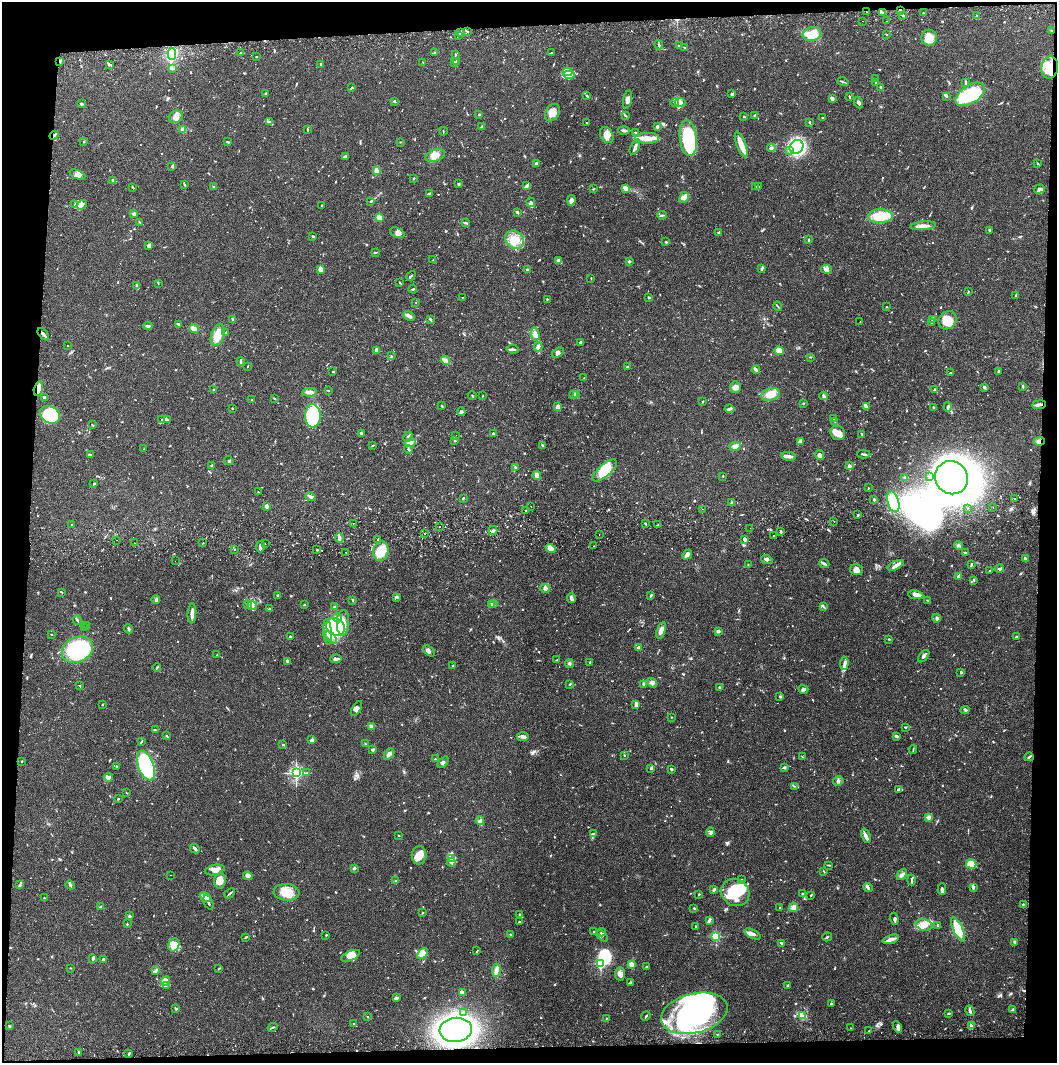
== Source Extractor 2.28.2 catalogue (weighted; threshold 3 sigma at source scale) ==
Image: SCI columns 4-4223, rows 57-4300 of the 4230 x 4358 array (HDU 1 of 3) = the unmasked area's bounding box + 8 px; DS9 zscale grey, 4 x 4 block average (1 PNG px = mean of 4 x 4 image px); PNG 1059 x 1065 px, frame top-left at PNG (2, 2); each listed source drawn as its Kron ellipse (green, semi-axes under 4 px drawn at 4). Shown black and unused: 8% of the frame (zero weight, under 2 of 3 exposures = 3% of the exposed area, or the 3 px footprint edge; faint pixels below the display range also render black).
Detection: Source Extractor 2.28.2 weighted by HDU 2 'WHT'. Background 0.0683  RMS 0.0049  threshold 0.0219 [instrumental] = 3 sigma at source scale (4.5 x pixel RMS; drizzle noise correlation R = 1.50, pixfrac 1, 0.05/0.05 arcsec/px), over >= 5 px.
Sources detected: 1222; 5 too faint to see at this stretch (4 x 4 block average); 16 inside a brighter object's white glare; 11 cosmic-ray / hot-pixel residue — neither listed nor drawn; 51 coinciding with a brighter row at this scale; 82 inside a brighter listed object's ellipse — not listed separately; of the other 1057, all 500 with FLUX_AUTO >= 1.66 (the completeness limit of this list) listed and drawn (557 fainter detections not listed), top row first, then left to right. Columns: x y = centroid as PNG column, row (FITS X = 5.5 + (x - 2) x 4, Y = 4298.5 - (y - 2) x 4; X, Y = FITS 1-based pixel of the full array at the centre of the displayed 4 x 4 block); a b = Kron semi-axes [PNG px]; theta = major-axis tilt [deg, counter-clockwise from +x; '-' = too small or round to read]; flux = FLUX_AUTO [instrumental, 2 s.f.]
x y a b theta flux
900 10 2 2 - 3
866 12 2 2 - 2.4
883 13 3 2 - 3.3
923 13 2 2 - 2
903 15 3 2 - 5.6
977 16 2 2 - 2.1
862 21 2 2 - 2.9
886 21 2 2 - 2.8
467 31 3 2 - 1.9
1052 31 2 2 - 7.9
460 32 2 2 - 9.4
812 34 9 7 18 75
887 34 2 2 - 1.8
458 36 2 2 - 2.2
929 38 8 8 - 32
659 45 4 2 - 3.7
680 46 3 2 - 2.7
684 48 2 2 - 2
434 52 3 2 - 2
241 53 3 2 - 2
551 53 2 2 - 2.5
172 54 6 4 90 65
455 55 3 2 - 2.2
257 56 2 2 - 2.2
60 61 3 2 - 4
457 61 4 2 - 3.1
423 62 2 2 - 2.4
454 62 3 2 - 2.7
110 64 3 2 - 3.8
321 64 3 2 - 3.1
1050 67 11 8 80 46
172 68 4 2 - 8.2
567 72 5 2 - 5.2
569 75 6 3 4 12
875 79 4 2 - 2.7
843 82 5 2 - 3.3
965 82 4 2 - 3.6
876 83 2 2 - 2.2
880 87 3 2 - 4
352 88 3 2 - 1.8
265 94 3 2 - 2.3
732 94 3 2 - 3
970 94 16 9 33 190
587 96 3 2 - 4
849 96 3 2 - 3.3
946 96 3 2 - 2.3
832 99 4 3 - 7.4
628 100 9 4 79 16
394 101 3 2 - 2.3
680 102 5 4 - 11
675 103 4 3 - 7
859 103 6 2 -67 6
81 104 3 3 - 3.2
552 113 9 6 58 32
479 114 2 2 - 2.3
755 115 3 2 - 2.3
625 116 3 2 - 2.5
744 116 3 2 - 1.9
176 117 7 6 - 20
823 118 2 2 - 4.9
269 122 4 2 - 3.8
809 122 2 2 - 2.8
587 123 3 2 - 1.7
657 126 3 3 - 5
481 127 4 2 - 3.7
183 130 2 2 - 88
307 130 3 2 - 1.7
624 130 5 2 - 6.8
443 131 4 2 - 1.9
636 133 4 2 - 4.8
54 135 5 2 - 4.4
607 135 8 6 -62 24
647 138 12 5 1 29
688 138 18 8 -83 190
84 142 2 2 - 1.7
227 142 3 2 - 3.4
400 142 2 2 - 1.8
741 144 13 4 -70 30
635 147 8 3 65 10
796 147 7 6 - 290
771 148 4 3 - 6.1
790 150 2 2 - 3.1
435 155 10 6 18 25
345 157 4 3 - 7.8
537 164 2 2 - 18
1038 164 2 2 - 1.7
172 166 3 2 - 2.8
376 171 4 3 - 13
77 175 8 4 -23 15
414 178 2 2 - 2.8
113 181 3 2 - 4.1
458 183 3 2 - 2.6
184 185 3 2 - 2.5
526 186 4 2 - 3.7
133 187 4 2 - 3.1
214 187 2 2 - 3.3
755 187 2 2 - 2
759 187 3 2 - 3
626 188 4 3 - 26
593 189 3 2 - 2.6
1039 189 5 3 - 9
429 193 4 2 - 2.7
684 197 5 4 - 13
571 200 5 3 - 13
371 201 3 2 - 2
531 202 5 3 - 5.5
75 205 4 2 - 3.2
82 205 5 3 - 9.9
321 205 3 2 - 2.1
517 212 3 2 - 6.3
134 214 2 2 - 52
662 215 5 2 - 3.4
880 216 12 7 1 98
379 217 2 2 - 100
139 222 3 2 - 1.9
466 223 4 2 - 4.2
923 226 13 4 5 17
989 230 2 2 - 5.5
719 232 3 2 - 3.4
397 233 7 4 -22 12
313 236 3 2 - 2.9
515 240 10 8 -38 39
809 240 4 2 - 2.6
666 242 2 2 - 5.7
149 246 4 2 - 8.8
375 252 4 2 - 2.5
433 260 4 2 - 2.3
559 261 4 2 - 9.1
629 262 2 2 - 19
762 268 4 2 - 5.1
826 269 5 3 - 8.6
321 270 4 3 - 32
527 270 3 2 - 2.5
411 276 5 2 - 3.9
591 278 3 2 - 1.7
400 282 2 2 - 3.1
158 283 3 2 - 1.9
137 286 3 2 - 2.6
413 289 4 2 - 3.3
968 292 3 2 - 1.7
1016 296 3 2 - 2.5
462 297 2 2 - 3.1
649 297 3 2 - 3.5
547 299 2 2 - 3.5
416 302 2 2 - 1.9
778 306 5 2 - 2.4
886 307 2 2 - 1.9
409 316 6 2 -28 17
233 319 3 2 - 10
430 319 3 2 - 3.7
932 320 3 2 - 6
948 320 10 8 50 50
860 322 2 2 - 1.7
932 322 3 2 - 4
178 324 3 2 - 6.7
148 326 4 2 - 7.8
194 329 5 3 - 7.9
226 332 2 2 - 1.7
43 334 7 2 -51 14
535 334 6 3 -77 21
218 335 11 6 71 45
580 342 3 3 - 4.4
67 346 2 2 - 1.8
538 347 4 4 - 11
513 349 6 2 -8 6.7
376 350 4 2 - 7.5
779 351 5 3 - 44
558 353 7 4 31 8.5
391 356 3 2 - 1.7
810 357 3 2 - 2.1
445 360 5 3 - 9.7
241 361 4 2 - 7
248 366 3 2 - 1.7
627 367 2 2 - 5.8
756 370 4 2 - 5.5
333 371 2 2 - 2.1
998 371 3 2 - 2.8
950 373 3 2 - 2.3
584 378 2 2 - 1.8
735 387 6 5 - 12
984 387 4 3 - 3.9
1023 387 3 2 - 2.7
38 389 7 3 76 27
214 389 2 2 - 1.7
935 389 3 2 - 2.2
328 390 2 2 - 7.2
309 392 7 3 5 14
574 394 2 2 - 1.9
771 394 9 6 19 32
472 395 4 2 - 2
576 395 3 2 - 26
482 396 2 2 - 1.7
824 396 4 3 - 6.7
44 398 3 2 - 6.5
274 398 3 2 - 2.9
252 400 3 2 - 1.8
703 401 2 2 - 2.1
803 403 2 2 - 3.3
441 405 2 2 - 1.9
1039 405 7 2 7 9
866 406 4 2 - 8.2
558 407 3 3 - 14
933 407 2 2 - 2
948 407 5 3 - 6.5
232 408 2 2 - 3
729 409 5 2 - 4.9
461 412 4 4 - 6.3
50 415 10 8 -31 120
313 416 11 8 -88 120
833 418 2 2 - 1.8
162 420 4 2 - 4.1
167 420 3 2 - 3.8
835 421 3 2 - 2.5
92 425 2 2 - 1.8
361 433 3 2 - 7.8
838 433 7 7 - 19
493 434 2 2 - 21
862 434 3 2 - 4.1
456 436 2 2 - 2.8
408 437 5 2 - 5.7
455 441 2 2 - 2.2
801 441 4 3 - 6.1
1039 441 5 3 - 8.6
410 443 5 3 - 8.7
373 445 3 2 - 1.7
542 445 2 2 - 3.6
735 446 5 4 - 12
144 449 3 2 - 2.1
408 449 4 3 - 4.2
864 454 7 2 -2 5.1
90 455 2 2 - 3.1
820 455 5 3 - 9.2
788 456 8 3 -8 15
228 460 4 2 - 3.7
212 465 3 2 - 2.1
849 466 2 2 - 32
515 467 3 2 - 3.7
605 470 15 6 42 78
537 476 4 3 - 18
723 476 2 2 - 1.7
905 477 2 2 - 3.1
930 477 3 2 - 3.4
952 478 17 16 - 2000
94 484 3 2 - 2.9
868 488 2 2 - 1.7
258 492 3 2 - 1.7
310 497 5 3 - 6
463 498 4 2 - 2.4
1014 498 2 2 - 2.5
874 500 3 2 - 3.6
893 502 10 5 -74 120
732 503 2 2 - 23
266 506 2 2 - 22
531 506 2 2 - 1.8
993 507 2 2 - 2.8
967 508 2 2 - 2
702 509 2 2 - 1.7
525 511 2 2 - 17
858 515 3 2 - 2.4
834 521 2 2 - 1.9
353 523 2 2 - 2.1
645 524 2 2 - 4.8
72 525 2 2 - 2.4
658 525 2 2 - 12
439 526 2 2 - 4.8
750 528 2 2 - 2.3
493 531 5 3 - 6.1
781 531 3 2 - 5.1
424 534 2 2 - 1.8
599 534 2 2 - 1.8
773 536 2 2 - 3.1
339 538 5 3 - 9.8
378 539 2 2 - 4.4
744 539 3 2 - 4
116 540 2 2 - 1.7
134 543 2 2 - 2.7
203 543 2 2 - 4.2
265 544 2 2 - 2.2
959 545 4 2 - 4.6
593 546 2 2 - 1.8
260 547 6 2 80 9.2
550 548 5 4 - 18
234 549 2 2 - 3.5
317 550 2 2 - 3.6
381 551 10 7 76 75
346 552 2 2 - 1.7
965 553 3 2 - 2.4
687 555 5 3 - 21
767 559 6 3 -18 8.7
1025 559 3 2 - 6.6
175 561 2 2 - 2.6
824 564 5 3 - 7.1
971 564 3 2 - 4.4
748 565 2 2 - 2.1
896 565 9 4 27 14
999 569 4 4 - 6.9
856 570 6 5 - 15
990 570 2 2 - 2.1
959 576 4 2 - 15
974 580 3 2 - 2.7
545 589 4 3 - 6.6
62 592 2 2 - 1.7
916 595 7 3 -8 21
277 596 2 2 - 3.9
651 596 3 2 - 3.2
397 597 3 2 - 3.5
571 598 5 3 - 7.8
156 599 4 2 - 3.9
353 600 2 2 - 1.8
928 600 4 2 - 3.8
494 603 2 2 - 2.2
304 604 2 2 - 2
491 604 3 2 - 5
247 605 4 2 - 2.4
252 606 4 2 - 4.5
823 606 2 2 - 2.8
335 607 4 2 - 5.9
269 609 3 2 - 2.6
192 613 10 3 86 18
337 618 5 2 - 8
936 618 4 2 - 3.3
77 620 5 2 - 4.5
343 623 13 6 88 37
87 626 3 2 - 2.1
335 627 10 8 -35 120
85 628 2 2 - 2.2
129 629 5 2 - 3.4
661 630 8 4 71 14
718 631 3 3 - 7.9
327 632 13 3 -86 27
51 634 2 2 - 1.7
290 637 2 2 - 3.2
331 637 7 3 -47 11
1016 637 3 2 - 2.7
889 639 3 2 - 2.4
639 647 2 2 - 16
77 650 16 12 25 270
429 651 7 3 -42 9.4
217 655 2 2 - 2
924 656 7 2 50 7.6
336 659 6 2 4 11
557 660 2 2 - 2.3
287 661 4 2 - 3.1
590 662 3 2 - 2.1
844 663 6 3 88 8.7
569 664 4 3 - 5.1
453 666 2 2 - 2.8
157 667 4 2 - 2.6
961 672 2 2 - 3.8
652 683 5 4 - 8.8
570 684 2 2 - 4
643 684 3 2 - 5.8
80 686 2 2 - 1.9
719 687 2 2 - 4.9
803 689 5 3 - 5.7
780 697 4 2 - 3.2
102 704 3 2 - 1.8
636 704 4 2 - 13
357 708 8 3 59 11
965 710 5 2 - 4
671 717 2 2 - 1.9
371 726 3 2 - 11
905 727 3 2 - 2.6
155 730 3 2 - 3.5
167 736 4 2 - 3.1
896 736 4 3 - 4.6
523 737 6 3 3 9
312 740 3 2 - 12
141 742 3 2 - 2.7
365 744 2 2 - 2.2
283 745 2 2 - 3.6
373 750 3 3 - 3.6
913 750 4 2 - 2.3
389 754 6 3 49 9.7
624 755 2 2 - 2.2
802 757 3 2 - 1.8
1029 757 4 2 - 4
435 759 2 2 - 4.3
22 761 2 2 - 2.1
443 762 7 3 49 6.9
146 766 15 7 -69 360
117 767 2 2 - 2.4
784 767 2 2 - 7.9
651 768 3 2 - 3.8
671 769 3 2 - 4.1
296 773 2 2 - 650
306 773 3 2 - 2.8
109 777 4 3 - 9.4
838 781 5 2 - 4.6
794 786 2 2 - 1.7
898 789 3 3 - 4.3
126 793 3 2 - 1.9
118 799 2 2 - 2.2
929 817 2 2 - 69
480 821 4 3 - 5.9
710 832 4 4 - 6.2
593 834 3 2 - 4.1
399 836 2 2 - 2.7
866 836 7 3 -67 14
195 849 5 2 - 10
419 855 9 7 84 34
451 858 3 2 - 3.4
451 862 4 2 - 5.2
971 864 5 4 - 43
829 865 3 2 - 2.1
354 868 2 2 - 7.3
215 870 10 5 13 20
824 871 3 2 - 2.2
170 875 2 2 - 2
902 875 6 3 50 9.5
248 876 5 4 - 15
742 880 2 2 - 7.4
912 880 5 2 - 3.8
220 881 7 6 - 45
396 881 2 2 - 2.9
20 885 3 2 - 3.3
70 885 4 2 - 4.4
973 887 4 2 - 7.9
868 888 5 3 - 6.9
942 889 6 2 -88 6.8
714 890 3 2 - 4.6
286 892 13 8 -4 41
735 892 15 13 -35 110
230 893 6 2 41 4
699 894 2 2 - 2.6
802 894 2 2 - 2.1
811 895 3 2 - 2.5
205 897 6 3 -31 27
44 898 2 2 - 1.9
208 902 8 2 -64 6.5
1023 904 2 2 - 1.8
100 907 3 2 - 3.5
694 908 3 2 - 2.5
779 908 2 2 - 2.5
793 908 5 4 - 12
422 913 2 2 - 1.9
520 914 3 2 - 2.4
129 916 3 2 - 3.8
894 919 6 2 -74 7.4
709 920 4 2 - 7.6
519 922 3 2 - 2.3
127 924 2 2 - 2.7
924 925 8 6 -13 28
938 925 2 2 - 16
695 926 2 2 - 1.8
958 929 13 4 -65 94
593 932 2 2 - 1.7
602 932 4 3 - 5.4
510 934 2 2 - 2.3
752 934 9 3 -26 11
326 935 2 2 - 3.1
602 936 7 3 -41 6.1
246 937 4 2 - 2.9
716 937 2 2 - 280
827 937 5 2 - 2.8
891 939 8 2 18 15
1015 942 4 2 - 9.9
781 943 3 2 - 3.6
174 945 7 5 64 18
477 951 4 2 - 2.1
422 954 6 4 49 31
351 956 10 4 25 36
93 959 4 2 - 4
103 959 2 2 - 26
601 963 2 2 - 400
632 965 2 2 - 110
646 966 2 2 - 1.7
71 968 3 2 - 1.7
219 969 4 2 - 2.2
496 970 7 3 85 13
155 971 3 2 - 4.4
620 974 7 5 88 12
165 981 5 3 - 13
630 983 4 2 - 3
166 985 3 2 - 2.1
788 985 2 2 - 6.5
462 992 4 2 - 11
396 998 4 2 - 8.7
831 1004 3 2 - 3.5
176 1008 4 2 - 3.5
1013 1010 3 3 - 6.5
970 1011 5 2 - 5.9
464 1013 4 2 - 5.9
694 1013 34 19 14 590
949 1013 3 2 - 3.3
646 1016 5 2 - 3.2
802 1016 3 2 - 13
368 1017 2 2 - 1.9
606 1019 3 2 - 1.9
354 1024 2 2 - 1.8
10 1026 3 2 - 3.6
972 1026 3 2 - 8.7
272 1027 5 2 - 2.9
897 1027 6 2 -60 8.1
850 1028 2 2 - 1.8
456 1030 16 12 7 1300
869 1031 2 2 - 1.9
717 1034 2 2 - 2.6
79 1052 2 2 - 3.6
129 1053 3 2 - 4.8
Overlapping masked pixels (flux is a lower limit): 8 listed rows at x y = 900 10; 60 61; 1050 67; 54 135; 43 334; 38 389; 1039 405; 1039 441
Diffuse or blended objects may show on this block-average render without a row.